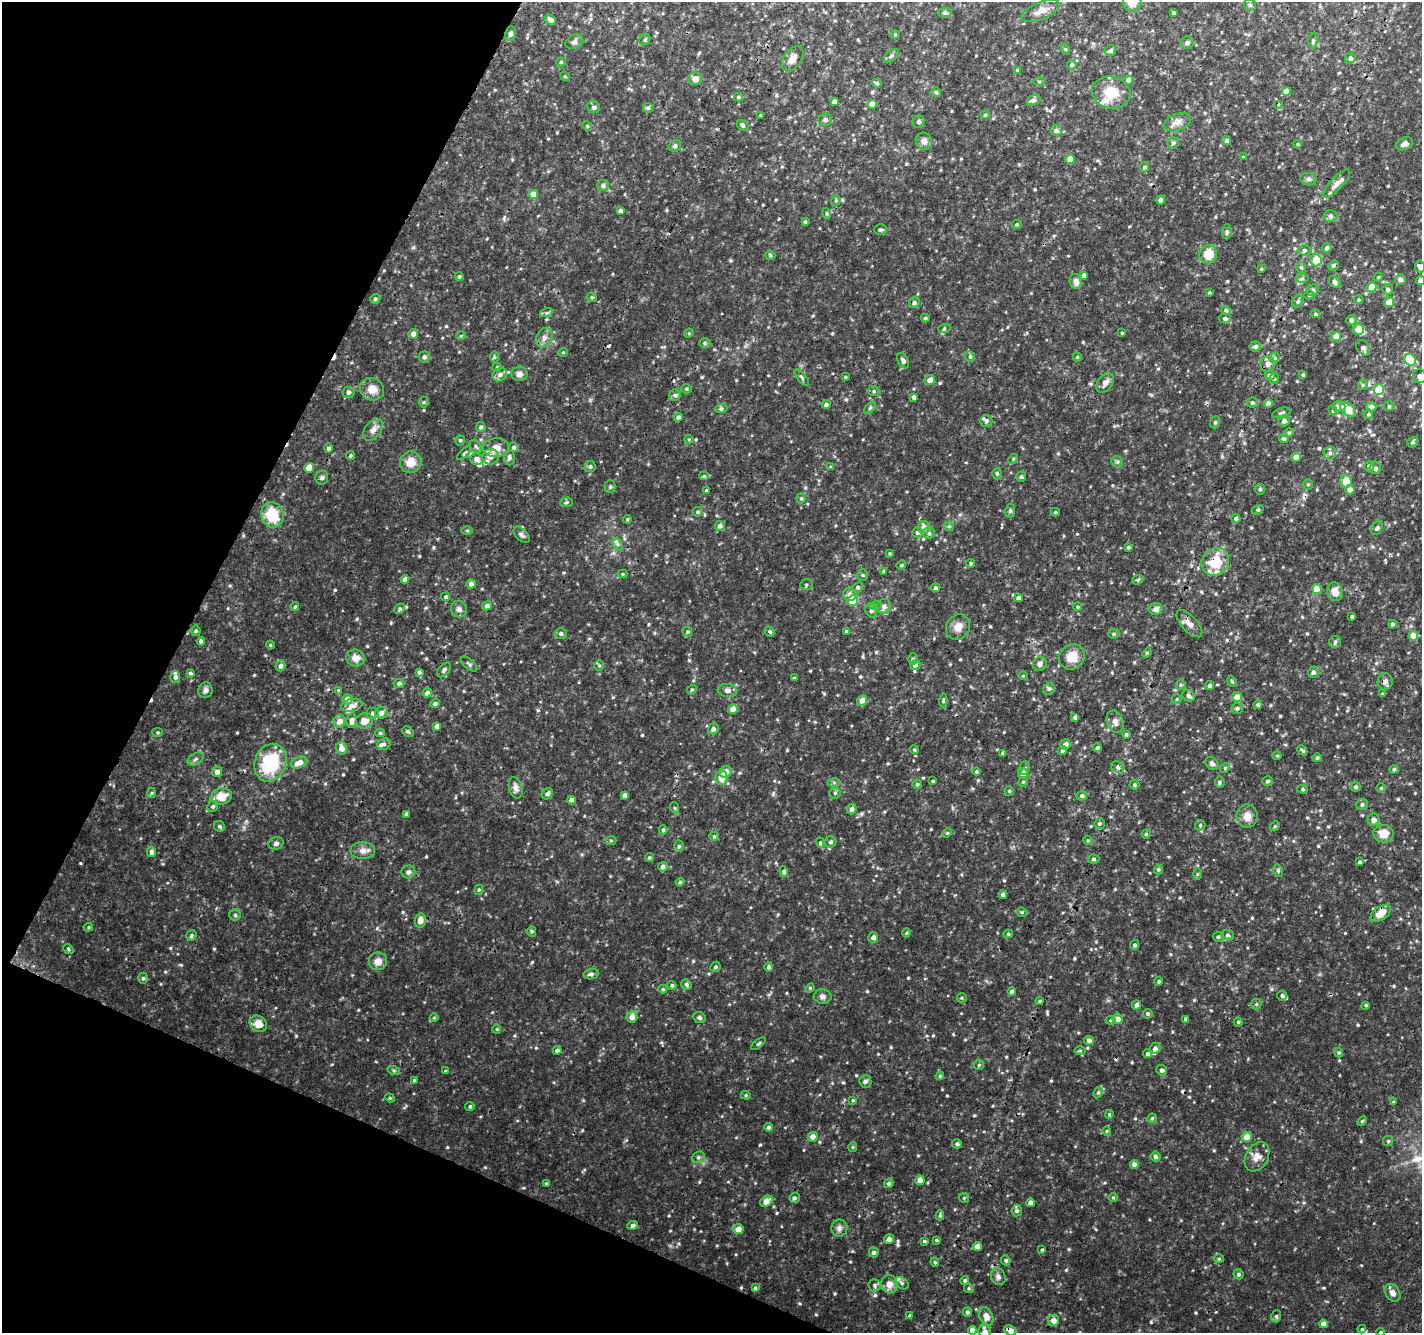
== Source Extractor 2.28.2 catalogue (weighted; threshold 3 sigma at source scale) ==
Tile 9 of 4 x 4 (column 1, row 3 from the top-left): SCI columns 1-1420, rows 1537-2867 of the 5690 x 5800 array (HDU 1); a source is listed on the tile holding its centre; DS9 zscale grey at full resolution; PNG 1424 x 1335 px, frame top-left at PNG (2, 2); each listed source drawn as its Kron ellipse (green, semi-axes under 4 px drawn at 4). Shown black and unused: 22% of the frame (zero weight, under 3 of 4 exposures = <1% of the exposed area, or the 3 px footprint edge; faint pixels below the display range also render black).
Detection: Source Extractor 2.28.2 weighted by HDU 2 'WHT'; one run over the whole footprint, this tile lists its part. Background 0.00958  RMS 0.0019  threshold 0.00834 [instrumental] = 3 sigma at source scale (4.5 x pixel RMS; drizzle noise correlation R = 1.50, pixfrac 1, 0.0396/0.0396 arcsec/px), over >= 5 px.
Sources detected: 627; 10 cosmic-ray / hot-pixel residue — neither listed nor drawn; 15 inside a brighter listed object's ellipse — not listed separately; of the other 602, all 500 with FLUX_AUTO >= 0.198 (the completeness limit of this list) listed and drawn (102 fainter detections not listed), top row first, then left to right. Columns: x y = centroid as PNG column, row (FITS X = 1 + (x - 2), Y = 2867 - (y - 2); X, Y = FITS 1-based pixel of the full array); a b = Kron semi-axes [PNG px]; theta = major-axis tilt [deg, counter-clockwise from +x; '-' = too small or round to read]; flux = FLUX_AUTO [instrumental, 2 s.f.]
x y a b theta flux
1132 2 9 9 - 2.1
1250 5 6 5 - 0.38
1041 11 20 8 23 1.6
945 12 7 4 1 0.35
1173 13 3 3 - 0.38
551 20 6 4 -36 0.83
511 34 7 5 77 0.53
895 35 5 4 - 0.21
645 40 6 5 - 0.36
1313 41 8 5 85 0.39
574 42 9 7 24 0.6
1187 43 7 6 - 0.45
1065 49 5 3 - 0.21
1111 50 6 5 - 0.36
892 56 8 5 37 0.43
1350 58 5 5 - 0.63
793 59 14 8 55 1.6
561 62 4 4 - 0.27
1072 65 5 4 - 0.38
1017 70 4 4 - 0.22
565 76 5 4 - 0.23
695 79 7 6 - 1.2
1128 80 5 4 - 1.2
1039 82 6 4 0 0.25
877 83 5 4 - 0.37
1286 91 4 4 - 1.5
936 92 5 5 - 0.27
1111 93 19 16 -13 4.1
738 97 4 3 - 0.34
1033 100 7 5 16 0.62
834 102 4 4 - 0.94
872 104 4 4 - 1.8
1278 104 4 3 - 0.4
594 107 6 6 - 0.57
648 108 5 4 - 0.33
760 115 3 3 - 0.21
985 115 4 4 - 0.26
825 120 7 6 - 0.48
919 122 6 6 - 0.45
1177 122 14 8 21 1.2
743 125 6 5 - 0.42
587 126 5 4 - 0.22
1056 130 5 5 - 0.63
924 141 9 8 - 0.92
1227 141 5 4 - 0.41
1173 143 6 5 - 0.31
1298 144 4 3 - 0.21
1404 144 9 6 24 0.85
675 146 6 5 - 0.55
1243 157 4 3 - 0.21
1070 159 4 4 - 2
1144 167 5 4 - 0.44
1308 179 8 6 -14 0.52
1337 184 19 6 47 1.1
603 186 5 5 - 0.73
533 194 5 4 - 2
1160 200 5 4 - 0.79
836 201 6 4 70 0.26
620 211 4 4 - 0.58
827 213 5 3 - 0.22
1330 216 7 6 - 0.41
805 222 4 4 - 0.27
1017 224 5 4 - 0.26
880 230 6 5 - 0.33
1227 232 7 4 85 0.41
1327 248 5 4 - 0.56
1305 250 7 5 -1 0.43
1208 254 9 8 - 3.5
770 255 5 4 - 0.29
1316 260 6 5 - 3
1333 265 5 5 - 0.45
1420 266 6 5 - 0.87
1301 267 5 5 - 0.28
1261 269 3 3 - 0.21
1084 275 4 4 - 0.64
459 277 4 4 - 0.28
1378 277 4 3 - 0.2
1302 279 6 4 0 0.32
1400 279 5 5 - 0.77
1420 281 4 4 - 1.3
1076 282 7 6 - 1
1334 282 7 5 -50 0.66
1372 287 5 4 - 3.5
1313 290 6 5 - 0.43
1388 290 5 5 - 0.47
1209 293 3 2 - 0.32
1309 295 5 4 - 0.27
592 297 5 4 - 0.23
375 299 5 4 - 0.34
1358 300 4 4 - 0.21
1298 301 6 5 - 0.36
1389 302 5 5 - 2
914 303 6 5 - 0.35
1226 311 5 4 - 0.42
546 313 6 4 18 0.29
1315 314 5 4 - 0.25
925 318 4 3 - 0.27
1225 319 6 5 - 0.49
1351 320 5 5 - 0.71
944 329 6 4 19 0.23
1358 329 5 5 - 2.8
689 333 5 4 - 0.21
1122 333 3 3 - 0.21
413 334 5 5 - 1.1
461 336 4 4 - 0.2
1336 337 5 4 - 2.1
544 338 10 7 65 0.99
705 343 6 5 - 0.32
1255 346 6 5 - 0.61
1363 348 8 6 -54 0.61
563 352 4 4 - 0.2
970 356 5 4 - 0.3
424 357 5 5 - 0.54
494 357 6 4 -90 0.26
1077 357 4 4 - 0.23
1275 358 5 5 - 0.29
1410 360 6 5 - 11
903 361 8 5 -61 0.57
1268 364 7 7 - 0.82
497 367 4 4 - 0.22
519 374 8 7 - 0.92
500 375 7 6 - 0.84
1270 375 5 4 - 0.56
1303 375 4 4 - 0.3
1419 376 7 6 - 1
845 377 4 4 - 0.2
802 378 10 3 -51 0.33
1274 378 5 4 - 0.34
930 380 5 5 - 1.1
1105 383 11 7 54 1
1363 385 5 5 - 0.27
372 389 12 11 - 2.1
686 389 5 4 - 0.27
1379 389 5 5 - 9.2
874 391 6 5 - 0.34
349 392 6 5 - 0.58
675 395 6 5 - 0.53
914 397 4 4 - 0.58
424 402 5 5 - 0.26
1252 403 5 5 - 0.33
1268 403 4 4 - 1.1
826 404 4 4 - 0.51
1389 406 5 5 - 0.26
1339 407 7 5 -3 0.68
1371 407 5 5 - 1.1
870 408 7 4 45 0.32
721 409 6 4 19 0.3
1333 410 5 4 - 0.27
1348 410 9 5 -41 3.6
1281 413 9 4 18 0.46
1368 414 5 4 - 0.32
678 417 4 4 - 0.59
986 421 6 6 - 0.39
1284 421 6 5 - 0.66
1215 422 6 5 - 0.3
481 427 5 4 - 0.44
373 430 12 8 54 1.1
1289 433 5 4 - 0.22
689 439 4 4 - 0.21
1284 439 5 4 - 0.37
460 440 5 4 - 0.36
1413 442 6 5 - 0.36
476 446 7 5 -51 0.41
514 447 5 4 - 0.4
328 448 5 4 - 0.4
496 448 13 9 5 2.2
464 453 9 3 44 0.3
1330 453 6 6 - 0.47
350 456 4 4 - 0.26
490 457 8 7 - 1.1
1296 457 5 4 - 1.7
509 458 7 5 88 0.68
477 459 6 6 - 1.1
1013 459 5 4 - 0.26
411 462 11 10 - 2.2
1117 462 6 5 - 0.32
1369 466 5 5 - 0.77
590 467 5 5 - 0.35
830 467 4 4 - 0.21
309 468 5 4 - 2.8
1375 468 6 5 - 0.49
997 473 6 5 - 0.28
704 476 5 4 - 0.26
1021 477 5 4 - 0.35
322 478 7 6 - 0.41
1346 481 6 5 - 2.3
1308 485 5 5 - 0.27
610 487 6 5 - 0.33
1260 489 5 5 - 0.38
1350 490 4 4 - 1.5
706 491 4 4 - 0.28
801 498 5 4 - 0.27
566 502 6 5 - 0.34
1258 510 6 4 20 0.27
1010 511 7 5 79 0.33
698 512 5 5 - 0.32
1055 512 4 4 - 0.24
272 515 13 11 -70 6.6
627 519 4 3 - 0.23
1236 519 4 4 - 0.48
720 526 5 5 - 0.75
949 526 5 5 - 0.29
923 527 6 6 - 1.2
1377 528 7 5 62 0.41
467 531 6 4 -1 0.24
917 532 5 5 - 0.55
929 533 6 5 - 0.38
522 535 10 5 -46 0.49
618 544 7 4 -64 0.41
1128 547 4 4 - 0.32
889 553 3 3 - 0.22
1215 562 14 13 - 5.4
971 563 4 4 - 0.28
901 565 5 4 - 0.24
884 571 4 3 - 0.21
623 574 5 4 - 0.2
863 575 5 5 - 0.29
405 579 4 4 - 0.86
1138 580 6 4 22 0.25
471 584 5 4 - 0.85
806 585 6 5 - 0.32
858 587 5 5 - 0.37
935 588 4 4 - 0.43
1317 589 5 5 - 3
1335 592 9 7 -74 1.6
850 594 6 6 - 0.76
446 597 4 4 - 0.42
1018 598 4 4 - 0.75
853 600 6 5 - 7.8
876 605 6 4 18 0.25
487 606 5 4 - 0.65
884 606 7 7 - 0.89
295 607 4 3 - 0.24
1077 607 4 4 - 0.26
400 609 5 5 - 0.32
459 609 8 8 - 0.71
1156 609 7 6 - 0.81
871 610 7 5 -75 0.43
1352 616 3 3 - 0.34
1189 624 17 7 -47 1.3
1392 624 4 4 - 0.45
958 627 13 11 55 1.6
196 631 5 5 - 0.31
847 631 4 4 - 0.26
687 632 5 4 - 0.3
770 632 5 4 - 0.35
561 634 6 5 - 0.44
1114 634 6 4 19 0.27
1413 636 5 4 - 2.3
201 641 4 4 - 0.52
1335 642 6 6 - 0.36
270 645 4 4 - 0.22
1147 653 5 4 - 0.21
1072 657 13 12 - 2.8
355 658 9 8 - 1.3
913 659 5 4 - 0.33
469 664 10 5 -41 0.4
1040 664 7 6 - 0.73
599 665 5 5 - 0.3
915 665 5 5 - 0.72
280 666 5 4 - 0.63
444 670 9 5 48 0.49
419 672 4 4 - 0.39
1313 672 6 5 - 0.54
190 673 4 3 - 0.3
1023 676 5 4 - 0.2
175 677 6 5 - 0.56
794 678 4 4 - 0.25
1232 681 5 4 - 0.26
1385 681 8 7 - 0.77
399 683 5 4 - 0.42
1181 685 5 5 - 0.28
1210 685 4 4 - 0.43
1049 689 6 5 - 0.37
205 690 8 7 - 0.68
338 690 3 3 - 0.24
692 690 5 4 - 0.26
727 690 10 6 -8 0.73
427 693 4 4 - 0.73
1382 694 4 3 - 0.26
1189 696 7 5 -29 0.68
1237 697 5 5 - 1.5
347 699 5 5 - 1.3
1177 699 5 4 - 0.24
862 700 5 5 - 1.2
943 701 7 4 84 0.27
435 704 5 4 - 0.5
352 705 11 6 12 1
1258 705 4 4 - 0.36
1237 708 6 5 - 0.48
733 709 5 4 - 1.7
373 713 6 6 - 0.67
381 713 6 6 - 0.87
1075 717 4 4 - 0.48
352 720 7 5 80 0.88
340 721 6 6 - 1.3
364 721 8 7 - 1.6
1115 722 11 8 -69 1.1
437 726 4 4 - 0.71
713 729 5 5 - 0.7
157 732 5 4 - 0.2
408 732 6 5 - 0.31
380 733 5 4 - 0.3
1126 734 4 4 - 0.35
384 744 7 5 29 0.43
1065 744 5 5 - 0.93
341 748 6 5 - 1.3
1097 748 4 4 - 0.47
914 750 4 4 - 0.25
1062 750 5 4 - 0.35
1302 750 5 3 - 0.3
1003 753 4 3 - 0.33
1277 756 4 4 - 0.2
1317 758 5 4 - 0.21
195 759 8 5 28 0.46
270 763 19 15 69 11
299 763 8 5 20 1.5
1212 763 7 6 - 0.53
1118 767 7 5 -24 0.46
1025 768 6 5 - 0.36
1225 768 5 4 - 0.26
1394 769 4 4 - 0.37
217 772 5 5 - 1
726 772 6 5 - 1.7
976 772 4 4 - 0.22
1023 773 5 5 - 1.4
721 778 7 6 - 1.7
933 781 3 3 - 0.23
1268 781 5 4 - 0.39
834 782 6 4 -1 0.32
1023 782 5 4 - 0.26
1220 782 5 5 - 0.29
917 784 5 4 - 0.31
1134 785 5 5 - 0.3
1356 787 5 4 - 0.32
516 788 11 6 -75 0.88
1381 788 4 4 - 0.23
1303 789 5 4 - 0.27
1009 791 4 4 - 0.25
152 793 5 3 - 0.21
835 793 5 5 - 0.35
547 794 6 5 - 0.49
625 795 4 4 - 0.76
221 796 10 8 13 3.1
1082 796 5 4 - 0.49
571 800 4 4 - 0.99
1362 804 6 5 - 0.42
213 806 5 5 - 0.39
675 808 5 3 - 0.21
852 809 5 4 - 0.7
406 814 4 4 - 0.42
1247 816 11 10 - 1.6
1374 820 6 6 - 0.74
1099 824 5 5 - 0.34
1200 825 5 5 - 0.28
219 826 6 5 - 0.35
1275 826 6 4 43 0.23
663 830 4 4 - 0.28
947 833 5 4 - 0.23
1146 834 4 4 - 0.24
1383 834 10 8 -3 2.2
714 836 5 4 - 0.24
1088 840 5 4 - 0.23
611 841 5 3 - 0.2
830 842 6 5 - 0.44
820 843 5 4 - 0.25
276 844 8 6 18 0.48
679 846 6 5 - 0.31
363 851 12 8 0 1.1
152 852 5 4 - 0.85
649 857 4 4 - 0.28
1093 859 6 4 -2 0.37
1360 862 4 4 - 0.4
663 867 5 4 - 0.68
1158 869 5 4 - 0.28
784 871 5 4 - 0.52
1278 871 6 4 -79 0.28
408 872 7 6 - 0.53
1197 874 5 3 - 0.2
680 882 4 4 - 0.33
479 890 5 4 - 0.23
1003 894 4 4 - 0.49
1022 912 5 4 - 0.27
1381 913 11 6 33 2.3
235 915 5 5 - 0.33
420 920 7 5 81 1.3
88 927 5 4 - 0.23
532 931 5 4 - 0.31
906 933 4 4 - 0.2
1008 934 5 4 - 0.28
1227 935 6 5 - 0.46
191 936 5 5 - 0.33
873 937 5 4 - 0.78
1218 937 5 5 - 0.28
1134 945 5 4 - 0.37
68 949 6 4 -39 0.24
378 961 9 8 - 1.4
715 967 5 4 - 0.32
769 967 4 4 - 0.5
591 974 8 5 9 0.46
143 978 5 5 - 0.33
1159 981 4 4 - 0.28
686 984 5 5 - 0.4
672 985 4 4 - 0.33
810 988 5 4 - 0.21
663 989 4 4 - 0.25
1012 992 4 4 - 0.67
1282 996 5 5 - 0.37
823 997 9 7 -2 0.67
962 998 5 4 - 0.23
1040 1001 4 4 - 0.2
1256 1004 5 5 - 0.25
1137 1005 5 4 - 0.77
1366 1005 4 4 - 0.26
1148 1014 5 4 - 0.34
632 1017 5 5 - 1.3
699 1017 6 5 - 0.39
434 1018 4 4 - 0.2
1118 1019 5 5 - 1.1
1185 1019 3 3 - 0.33
1111 1020 5 4 - 0.34
1238 1022 4 4 - 0.28
258 1024 9 7 -32 2.1
497 1029 4 4 - 0.21
1089 1041 5 4 - 0.68
758 1044 8 3 40 0.31
1155 1048 6 5 - 0.65
557 1050 4 4 - 0.53
1080 1051 6 4 0 0.23
1339 1052 5 4 - 0.28
1148 1054 4 4 - 0.37
979 1065 5 5 - 0.24
1162 1070 5 5 - 0.53
394 1071 6 4 -19 0.27
445 1071 4 3 - 0.23
940 1076 4 3 - 0.22
414 1080 4 4 - 0.2
865 1081 6 6 - 0.41
1098 1092 6 4 62 0.34
746 1095 5 4 - 0.23
390 1098 5 4 - 0.21
853 1100 4 4 - 0.21
1394 1102 4 3 - 0.22
470 1106 5 4 - 0.28
1109 1114 4 3 - 0.22
1152 1118 5 4 - 0.25
1362 1121 6 3 45 0.21
768 1127 4 4 - 0.4
1107 1131 5 4 - 0.21
813 1137 5 4 - 1.3
1247 1137 5 5 - 2.2
1388 1141 5 5 - 0.28
957 1144 5 4 - 0.4
853 1147 5 4 - 0.21
698 1157 7 5 23 0.39
1156 1157 5 5 - 0.5
1257 1157 16 11 59 1.6
1134 1165 4 4 - 0.88
920 1180 4 4 - 2
889 1183 5 4 - 0.38
546 1184 4 3 - 0.31
1113 1197 4 4 - 0.21
794 1198 5 5 - 0.4
964 1198 5 5 - 0.23
766 1201 7 5 31 2.2
1031 1203 4 4 - 1.2
1017 1211 5 5 - 0.4
940 1215 5 3 - 0.32
632 1225 5 4 - 0.44
839 1228 8 8 - 0.71
738 1229 5 5 - 1.9
889 1239 5 4 - 0.82
936 1240 3 3 - 0.26
924 1241 4 3 - 0.27
977 1247 4 4 - 1.4
1042 1250 4 3 - 0.22
874 1252 5 5 - 0.41
1219 1259 5 3 - 0.2
1006 1260 5 5 - 0.42
935 1262 4 4 - 0.22
1238 1274 5 4 - 0.35
998 1277 8 7 - 0.7
965 1280 4 4 - 0.39
902 1283 8 5 -37 0.42
889 1284 9 8 - 1.4
875 1285 6 6 - 0.42
755 1288 4 4 - 0.28
969 1288 5 4 - 0.26
1393 1293 10 7 -56 1.1
967 1312 5 4 - 0.45
910 1316 4 4 - 0.43
986 1316 9 6 -62 1.7
1276 1316 6 5 - 0.37
1054 1321 5 5 - 1.2
1323 1324 4 4 - 1.2
1362 1329 4 4 - 0.22
972 1330 4 4 - 1.4
1010 1330 6 5 - 1
984 1332 7 6 - 1.1
1381 1332 4 3 - 0.21
Overlapping masked pixels (flux is a lower limit): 6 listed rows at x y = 1348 410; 1215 562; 770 632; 726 772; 721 778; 1010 1330
Isophote crosses this tile's border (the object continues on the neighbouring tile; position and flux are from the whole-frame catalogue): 8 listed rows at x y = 1132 2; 1420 266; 1420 281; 1419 376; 972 1330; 1010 1330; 984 1332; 1381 1332